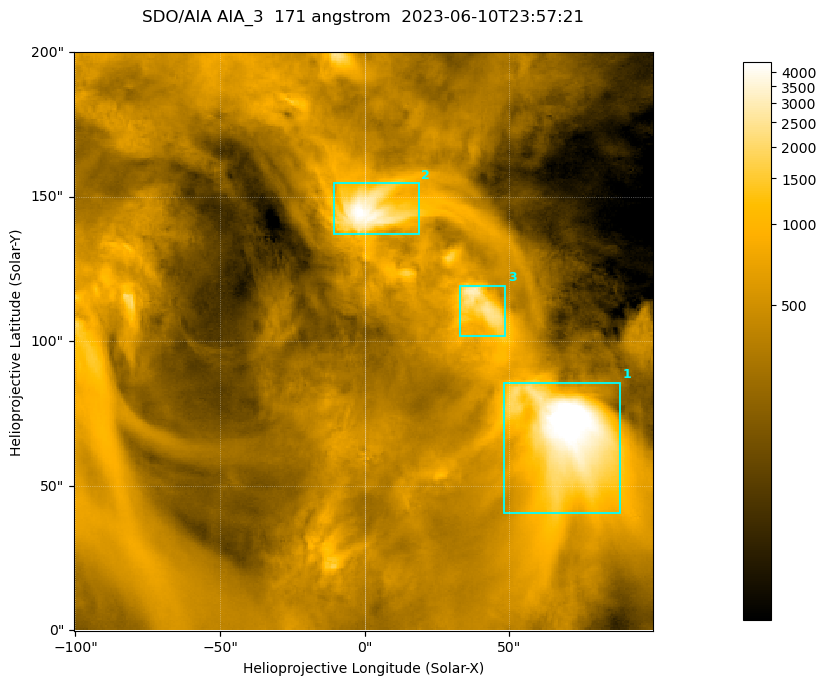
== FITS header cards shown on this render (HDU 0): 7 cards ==
TELESCOP= 'SDO/AIA '
INSTRUME= 'AIA_3   '
WAVELNTH=                  171
WAVEUNIT= 'angstrom'
DATE-OBS= '2023-06-10T23:57:21.351'
CTYPE1  = 'HPLN-TAN'
CTYPE2  = 'HPLT-TAN'

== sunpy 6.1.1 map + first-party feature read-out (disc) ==
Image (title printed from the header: SDO/AIA AIA_3  171 angstrom  2023-06-10T23:57:21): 334 x 334 px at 0.599 arcsec/px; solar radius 945 arcsec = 1577 px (partial field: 1.4% of the solar disc is inside the frame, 100% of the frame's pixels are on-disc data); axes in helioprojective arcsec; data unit not stated in the header (colour bar unlabelled)
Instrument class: DISC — disc imager (sunpy class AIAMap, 171 A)
Bright regions (active regions / flare kernels): reference = the on-disc median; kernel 3 px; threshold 5 sigma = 1108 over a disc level ~361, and >= 1.15x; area >= 111 px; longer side >= 4 px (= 2.4 arcsec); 3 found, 3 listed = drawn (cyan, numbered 1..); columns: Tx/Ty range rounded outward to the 2 arcsec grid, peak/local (2 s.f.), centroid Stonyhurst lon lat
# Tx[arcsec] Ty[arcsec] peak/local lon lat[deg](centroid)
1 48..88 40..86 16 +4 +4
2 -12..20 136..156 12 +0 +9
3 32..50 102..120 8.2 +2 +7